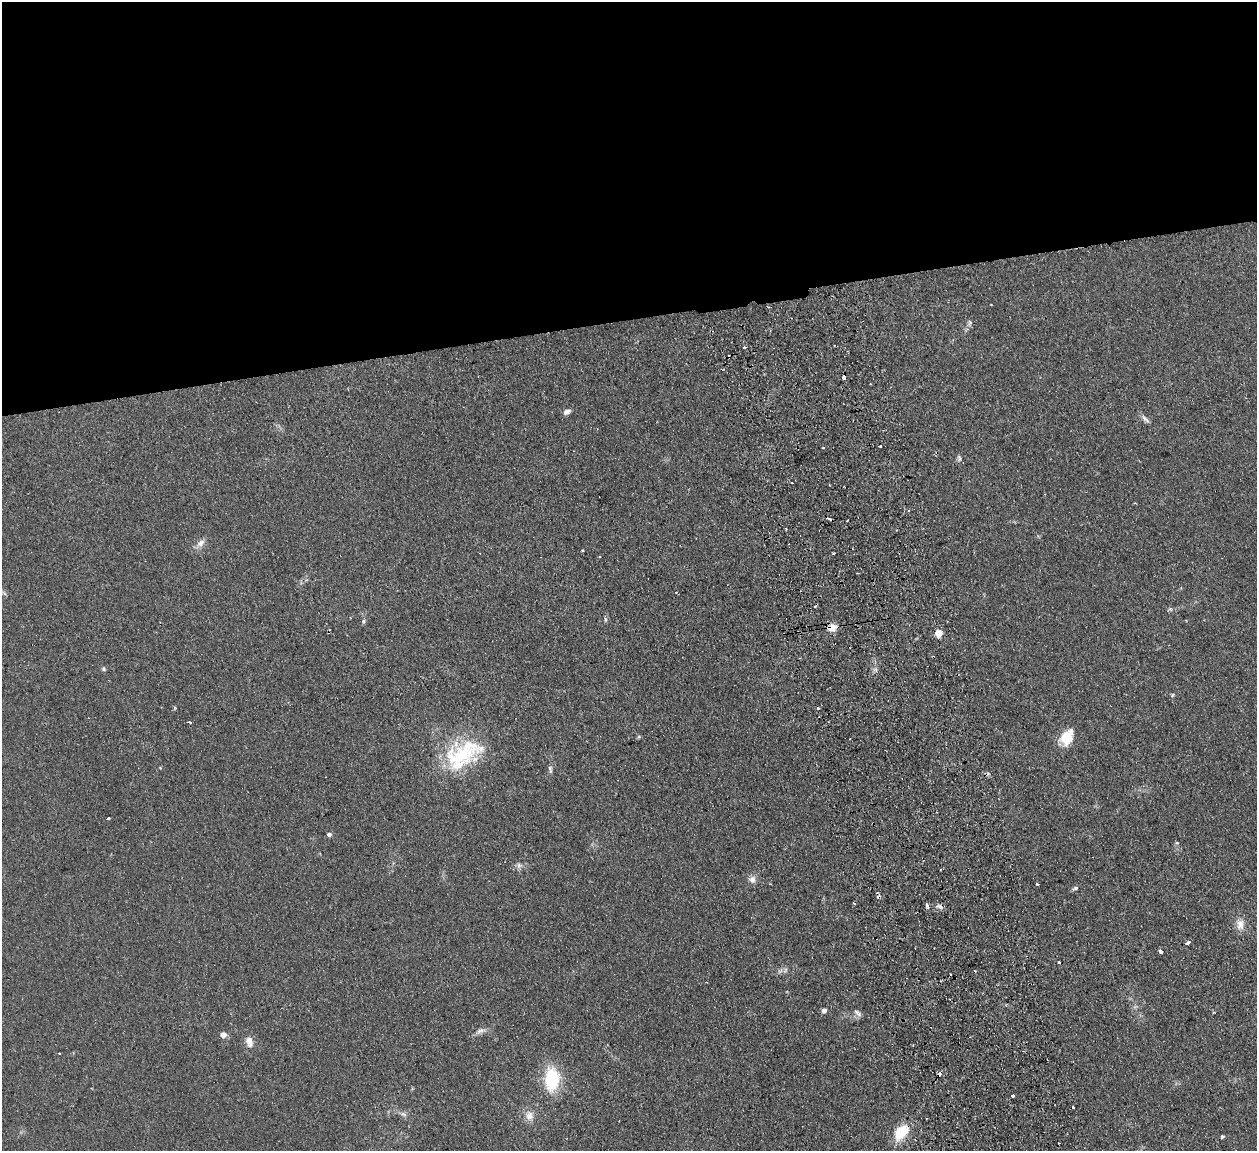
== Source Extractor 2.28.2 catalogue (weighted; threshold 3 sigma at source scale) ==
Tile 2 of 4 x 4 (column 2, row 1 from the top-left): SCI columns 1313-2567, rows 3607-4755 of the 5132 x 5031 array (HDU 1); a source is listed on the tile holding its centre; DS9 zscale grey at full resolution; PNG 1259 x 1153 px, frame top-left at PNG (2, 2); no overlay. Shown black and unused: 28% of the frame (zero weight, under 2 of 3 exposures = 3% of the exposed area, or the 3 px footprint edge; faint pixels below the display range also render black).
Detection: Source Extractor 2.28.2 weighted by HDU 2 'WHT'; one run over the whole footprint, this tile lists its part. Background 0.136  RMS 0.011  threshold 0.0505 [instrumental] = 3 sigma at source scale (4.5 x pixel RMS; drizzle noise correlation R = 1.50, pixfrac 1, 0.05/0.05 arcsec/px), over >= 5 px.
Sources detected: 64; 7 cosmic-ray / hot-pixel residue — not listed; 2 inside a brighter listed object's ellipse — not listed separately; the other 55 listed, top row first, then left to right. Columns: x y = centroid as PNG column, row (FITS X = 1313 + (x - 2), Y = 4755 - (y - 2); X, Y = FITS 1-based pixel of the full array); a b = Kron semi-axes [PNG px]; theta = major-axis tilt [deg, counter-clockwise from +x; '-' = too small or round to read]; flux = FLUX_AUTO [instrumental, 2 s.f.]
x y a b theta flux
970 323 9 6 81 2.7
745 347 4 3 - 1.8
844 377 4 3 - 6.4
567 412 8 6 20 4.4
1145 419 13 5 -42 4.2
880 446 3 3 - 2
823 448 3 2 - 1.3
959 458 10 5 -80 2.6
792 483 3 2 - 1.3
1135 503 3 2 - 0.81
829 519 4 3 - 2.7
847 520 3 2 - 1.1
201 543 13 8 44 6.8
583 550 4 3 - 1
600 557 3 2 - 1.4
676 592 3 2 - 0.82
1170 609 6 4 -43 1.7
605 619 6 4 -71 1.6
363 621 6 5 - 1.9
832 628 10 8 19 10
939 633 8 7 - 9.6
104 669 7 5 -55 1.9
1172 695 5 5 - 1.4
175 708 6 3 89 1.2
817 708 3 3 - 2.8
190 722 3 3 - 2.5
1067 737 17 11 53 29
462 754 59 28 10 81
550 769 11 5 -80 2.7
108 818 3 3 - 2.3
329 834 5 4 - 3.9
519 865 8 6 -89 3.3
752 879 10 9 - 5.7
1037 884 3 2 - 2.3
1075 888 8 5 28 2.4
927 906 5 3 - 3.5
940 907 8 4 -22 3.1
1240 924 16 11 -89 9.7
1188 943 4 3 - 6.6
1161 952 4 3 - 22
1059 962 3 3 - 1.7
785 970 7 4 71 2
824 1011 6 5 - 3.4
858 1013 12 6 -39 3.6
480 1031 13 6 29 4.8
223 1035 5 5 - 10
249 1042 14 9 -76 8.5
59 1053 3 2 - 1.2
552 1079 25 15 89 56
1012 1096 3 3 - 4.9
1073 1107 3 2 - 1.8
403 1114 9 5 -35 3.2
529 1116 12 11 - 8.8
901 1132 20 12 49 31
1222 1136 3 3 - 1.9
Overlapping masked pixels (flux is a lower limit): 3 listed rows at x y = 844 377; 832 628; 901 1132